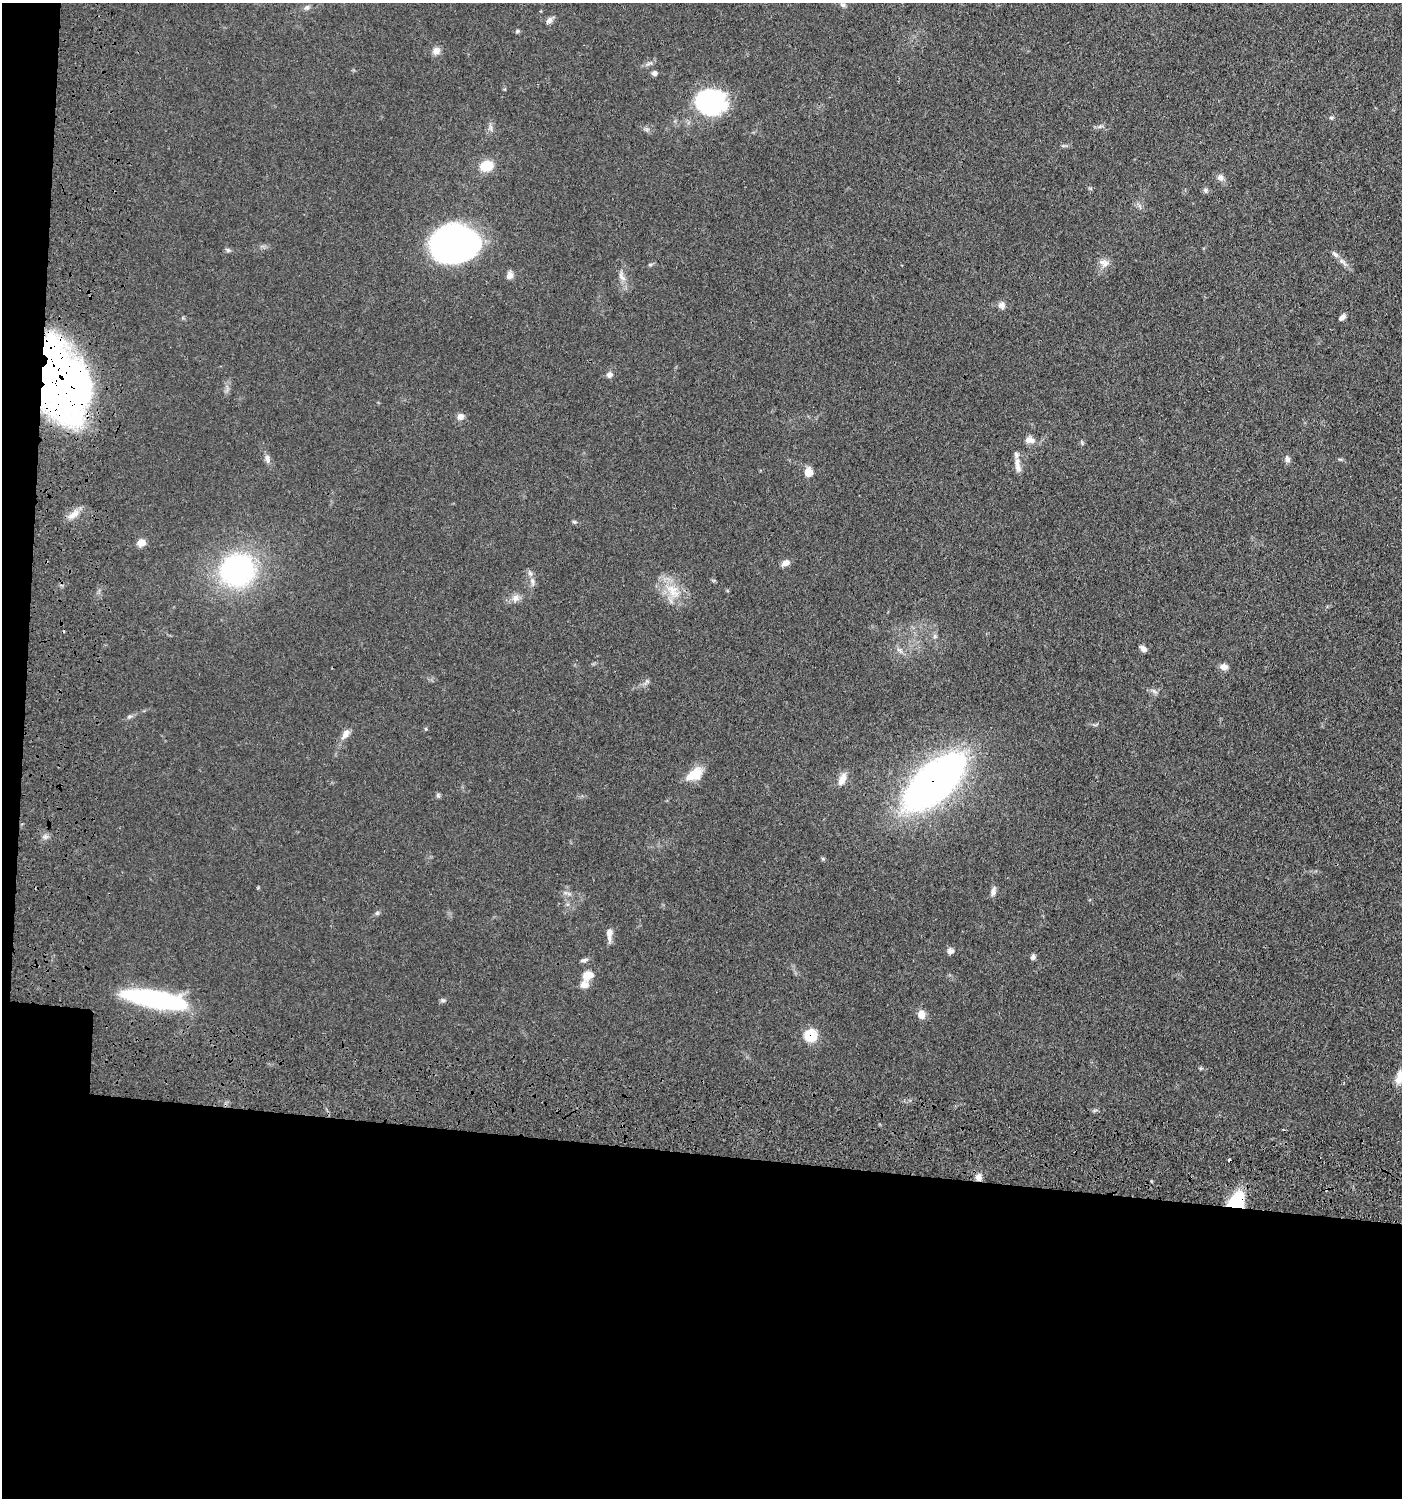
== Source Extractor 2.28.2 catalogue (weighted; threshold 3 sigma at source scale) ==
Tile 7 of 3 x 3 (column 1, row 3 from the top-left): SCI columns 199-1598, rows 95-1590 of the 4709 x 4683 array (HDU 1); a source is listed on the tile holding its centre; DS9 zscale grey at full resolution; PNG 1404 x 1500 px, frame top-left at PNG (2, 3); no overlay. Shown black and unused: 25% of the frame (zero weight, under 3 of 4 exposures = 9% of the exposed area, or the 3 px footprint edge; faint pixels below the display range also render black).
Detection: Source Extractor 2.28.2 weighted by HDU 2 'WHT'; one run over the whole footprint, this tile lists its part. Background 0.0597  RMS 0.005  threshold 0.0223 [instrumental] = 3 sigma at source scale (4.5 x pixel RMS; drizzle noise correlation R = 1.50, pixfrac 1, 0.05/0.05 arcsec/px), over >= 5 px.
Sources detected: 64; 2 cosmic-ray / hot-pixel residue — not listed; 2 inside a brighter listed object's ellipse — not listed separately; the other 60 listed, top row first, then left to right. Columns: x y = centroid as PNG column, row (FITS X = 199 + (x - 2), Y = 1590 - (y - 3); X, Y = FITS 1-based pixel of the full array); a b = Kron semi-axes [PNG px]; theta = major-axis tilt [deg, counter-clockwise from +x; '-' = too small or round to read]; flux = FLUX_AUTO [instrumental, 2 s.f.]
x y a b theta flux
843 5 8 5 -15 1.2
307 7 8 6 25 1.4
549 20 9 7 43 1.9
517 31 5 4 - 0.84
436 51 10 9 - 2.8
654 73 6 6 - 1.5
711 101 34 27 1 49
1331 118 6 4 15 0.75
491 128 7 4 -72 1.1
486 166 10 8 14 14
1220 178 9 8 - 2
1206 190 7 4 -89 0.87
455 243 40 31 1 190
228 250 7 4 -45 0.85
1335 254 10 6 -45 1.7
1104 263 15 9 -19 3.3
510 275 10 8 69 2.3
622 276 16 6 -59 2.8
1002 305 9 9 - 2.2
1342 317 8 5 44 1.8
609 375 8 7 - 2
61 381 53 29 -66 530
460 416 9 8 - 2.4
1029 440 14 9 -2 3.4
267 458 12 6 -82 2
1287 459 9 6 -78 1.8
1017 462 11 7 -87 2.7
808 472 7 7 - 7.1
73 515 17 8 26 4.1
574 522 6 4 -2 0.69
141 543 6 5 - 8.5
786 563 11 7 20 2.4
237 570 25 24 - 110
532 581 12 5 -76 2.1
673 591 25 12 -50 11
515 598 11 8 66 2.6
935 636 7 5 -46 1.1
1143 649 8 5 -43 2.2
1224 667 9 7 -8 2.7
129 716 8 4 19 1
345 734 16 8 58 3.2
694 774 18 10 30 11
842 779 17 8 68 4.1
934 782 61 28 43 260
438 795 7 4 -90 0.83
993 892 12 7 79 2.1
377 913 7 4 45 0.84
609 932 12 8 80 3
950 951 9 7 -8 2
1033 957 7 6 - 1.3
584 960 9 5 12 1.2
588 975 12 9 20 6
584 985 10 8 -3 3.4
155 999 58 14 -10 84
443 1000 7 4 18 0.87
921 1014 10 8 -87 3.7
811 1035 9 8 - 18
1400 1077 19 11 72 6.1
978 1178 8 7 - 2.7
1236 1201 18 13 54 25
Overlapping masked pixels (flux is a lower limit): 5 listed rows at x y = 61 381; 934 782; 811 1035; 978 1178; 1236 1201
Isophote crosses this tile's border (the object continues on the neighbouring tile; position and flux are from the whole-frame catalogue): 1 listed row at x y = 1400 1077